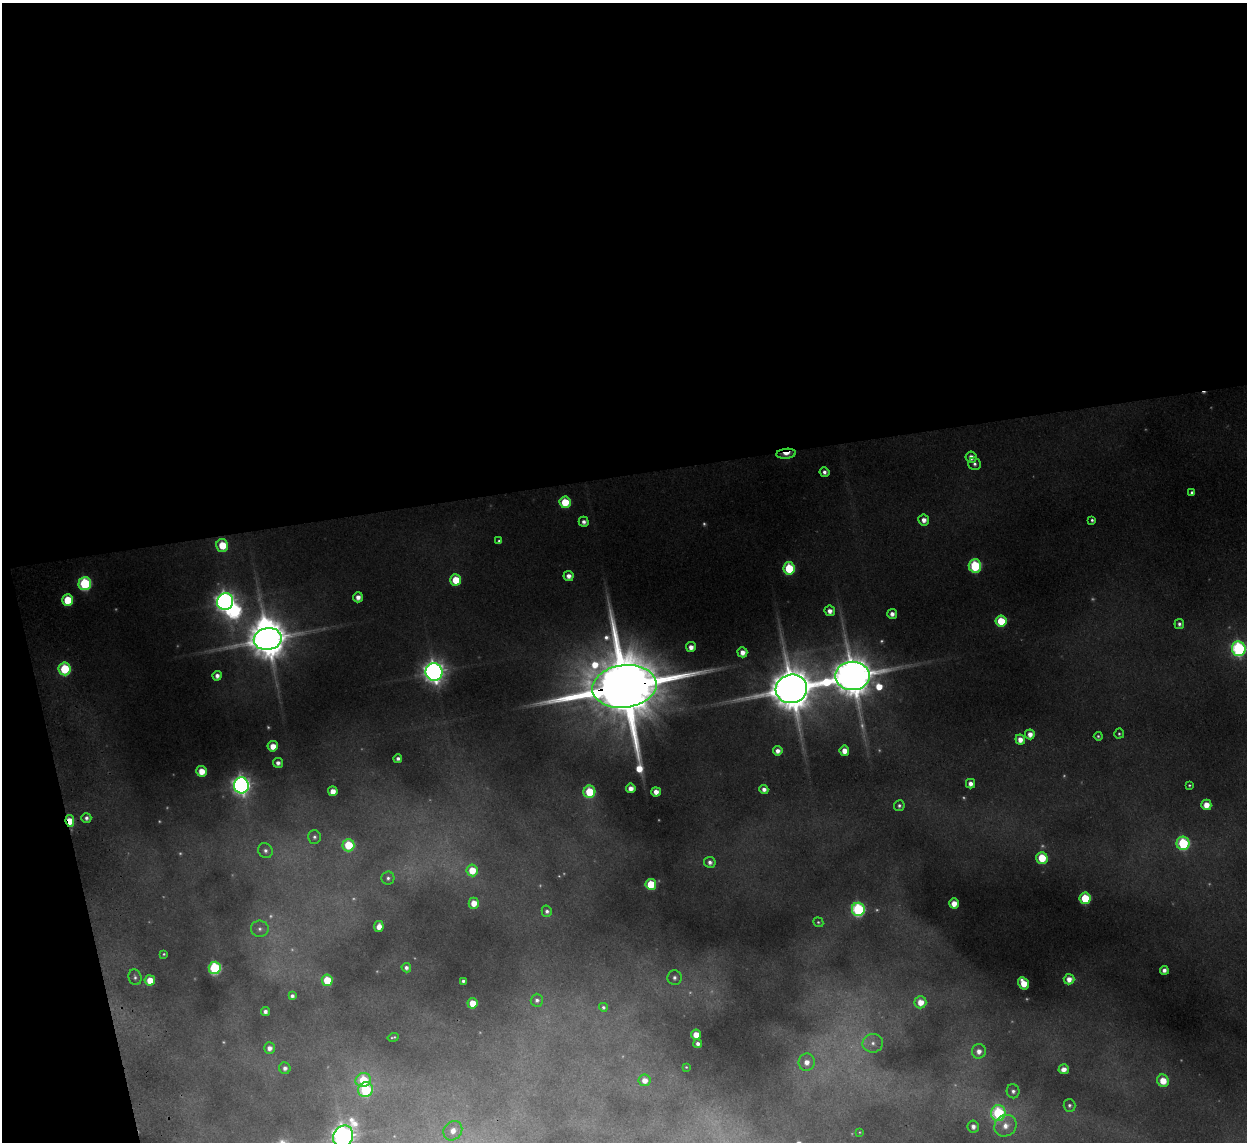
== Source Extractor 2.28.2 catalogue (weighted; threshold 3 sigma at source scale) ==
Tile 1 of 4 x 4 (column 1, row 1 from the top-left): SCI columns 53-1297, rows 3573-4712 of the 5083 x 4981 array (HDU 1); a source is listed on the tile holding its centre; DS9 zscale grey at full resolution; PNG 1249 x 1144 px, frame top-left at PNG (2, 3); each listed source drawn as its Kron ellipse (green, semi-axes under 4 px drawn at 4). Shown black and unused: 44% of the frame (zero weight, under 2 of 3 exposures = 3% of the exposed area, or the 3 px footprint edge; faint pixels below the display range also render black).
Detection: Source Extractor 2.28.2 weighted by HDU 2 'WHT'; one run over the whole footprint, this tile lists its part. Background 0.186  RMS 0.015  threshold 0.0658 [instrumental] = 3 sigma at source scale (4.5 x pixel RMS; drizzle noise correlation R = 1.50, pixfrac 1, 0.05/0.05 arcsec/px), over >= 5 px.
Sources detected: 152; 38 too faint to see at this stretch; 2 inside a brighter object's white glare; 1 cosmic-ray / hot-pixel residue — neither listed nor drawn; the other 111 listed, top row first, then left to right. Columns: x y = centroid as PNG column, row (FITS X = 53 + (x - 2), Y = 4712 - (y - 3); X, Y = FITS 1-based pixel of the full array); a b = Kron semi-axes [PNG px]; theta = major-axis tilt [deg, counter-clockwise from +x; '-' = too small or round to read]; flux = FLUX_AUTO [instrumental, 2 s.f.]
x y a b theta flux
786 454 10 5 6 28
971 457 5 5 - 15
975 464 6 6 - 6.1
824 472 5 4 - 8
1192 493 4 4 - 4.8
565 502 6 5 - 73
924 520 5 5 - 15
1092 520 4 4 - 4.2
584 522 5 5 - 9.4
499 541 4 4 - 4.1
222 545 6 6 - 65
975 566 6 6 - 180
789 568 6 6 - 110
569 576 5 5 - 13
456 580 5 5 - 64
85 583 6 6 - 240
358 597 5 5 - 15
68 600 5 5 - 90
225 602 8 8 - 1300
830 611 5 5 - 13
892 614 5 5 - 12
1001 621 6 5 - 75
1179 624 5 5 - 6.2
268 639 14 11 10 6700
691 647 5 5 - 15
1239 649 7 7 - 470
742 652 5 5 - 16
65 669 6 6 - 140
434 672 9 8 - 1800
217 676 5 4 - 11
852 676 17 14 0 8400
624 686 32 21 7 35000
791 689 16 14 15 9900
1030 734 5 5 - 16
1119 734 5 5 - 3.2
1098 736 4 4 - 3.1
1020 739 5 4 - 17
273 746 5 5 - 27
778 751 5 4 - 12
844 751 5 5 - 21
398 759 4 4 - 7.8
278 763 5 5 - 9.2
201 771 5 5 - 31
971 784 5 4 - 14
241 785 8 7 - 1000
1189 785 3 3 - 2.7
631 788 5 4 - 16
764 789 4 4 - 11
333 791 5 5 - 19
589 792 6 6 - 110
656 792 5 4 - 16
1206 805 5 5 - 28
899 806 5 5 - 5.1
86 818 5 4 - 7.5
70 821 6 4 -80 44
314 837 7 6 - 5.4
1183 843 7 6 - 220
348 845 6 6 - 92
265 851 8 7 - 7.7
1042 858 6 5 - 88
710 862 6 5 - 9.2
472 870 6 5 - 44
388 878 6 6 - 5.4
651 884 5 5 - 85
1085 898 6 5 - 110
474 903 5 5 - 25
954 903 5 4 - 24
858 909 6 6 - 320
547 911 6 5 - 6.5
818 922 5 4 - 3.1
379 926 5 5 - 18
260 929 9 8 - 8.2
164 954 3 3 - 2.6
215 968 6 6 - 240
406 968 5 4 - 7.1
1164 970 4 4 - 9.9
135 977 8 6 -74 5.3
674 978 7 7 - 7.9
1069 979 5 5 - 17
150 980 5 5 - 35
327 980 5 5 - 64
463 981 4 4 - 5
1023 983 6 5 - 41
292 996 4 4 - 6.7
537 1000 6 6 - 6.1
920 1002 6 6 - 27
472 1003 5 5 - 35
603 1007 4 4 - 4.1
265 1012 4 4 - 8.4
696 1035 5 5 - 29
393 1037 5 3 - 2.7
873 1043 10 9 - 12
698 1044 4 4 - 7.6
269 1048 5 5 - 12
979 1051 7 7 - 14
807 1062 9 8 - 17
686 1067 3 3 - 1.6
285 1068 6 5 - 8.8
1064 1069 5 5 - 16
363 1080 8 7 - 93
644 1080 6 6 - 17
1163 1081 6 5 - 37
366 1090 7 7 - 180
1013 1091 7 6 - 7.2
1069 1105 6 6 - 5
998 1113 8 7 - 230
1005 1126 12 10 38 21
973 1127 6 5 - 11
453 1131 10 9 - 20
859 1132 3 2 - 1.2
343 1136 11 9 67 2100
Overlapping masked pixels (flux is a lower limit): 3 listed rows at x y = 786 454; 624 686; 70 821
Isophote crosses this tile's border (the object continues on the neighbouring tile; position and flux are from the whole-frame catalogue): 3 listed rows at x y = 1239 649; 453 1131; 343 1136